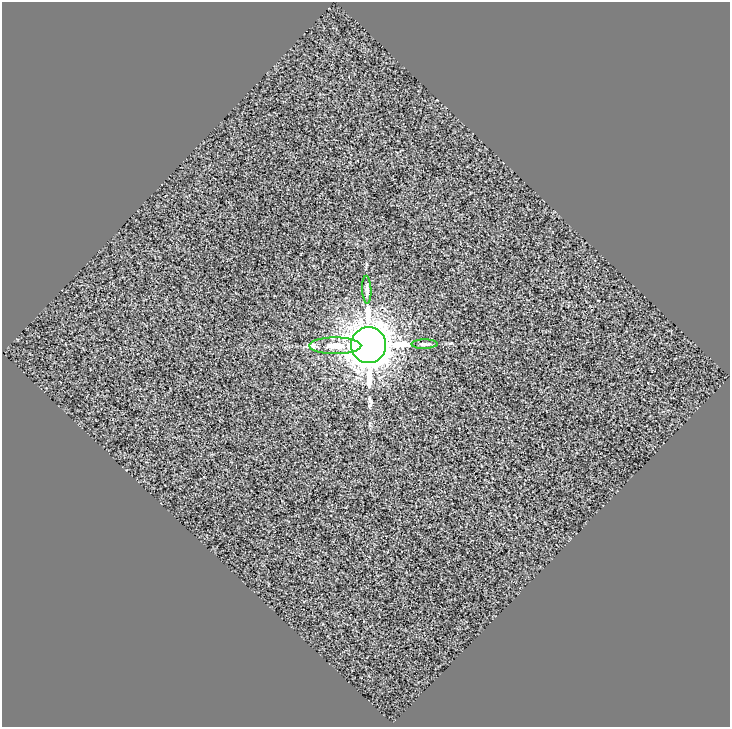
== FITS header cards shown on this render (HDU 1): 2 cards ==
NAXIS1  =                  728
NAXIS2  =                  725

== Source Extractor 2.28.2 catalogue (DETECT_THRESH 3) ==
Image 728 x 725 px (HDU 1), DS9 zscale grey, 1 PNG px = 1 image px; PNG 732 x 729 px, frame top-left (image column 1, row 725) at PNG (2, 2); each listed source drawn as its Kron ellipse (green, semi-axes under 4 px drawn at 4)
Background 0.897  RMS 15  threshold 46.3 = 3 sigma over >= 5 px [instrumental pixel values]
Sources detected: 4; all 4 listed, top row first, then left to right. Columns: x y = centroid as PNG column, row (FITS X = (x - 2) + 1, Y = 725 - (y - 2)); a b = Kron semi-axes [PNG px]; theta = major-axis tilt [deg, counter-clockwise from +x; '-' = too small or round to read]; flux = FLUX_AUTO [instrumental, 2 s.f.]
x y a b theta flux
367 290 14 4 -87 3.4e+03
424 344 13 4 1 3.1e+03
369 345 18 17 - 3.1e+06
335 346 26 8 0 1.9e+04